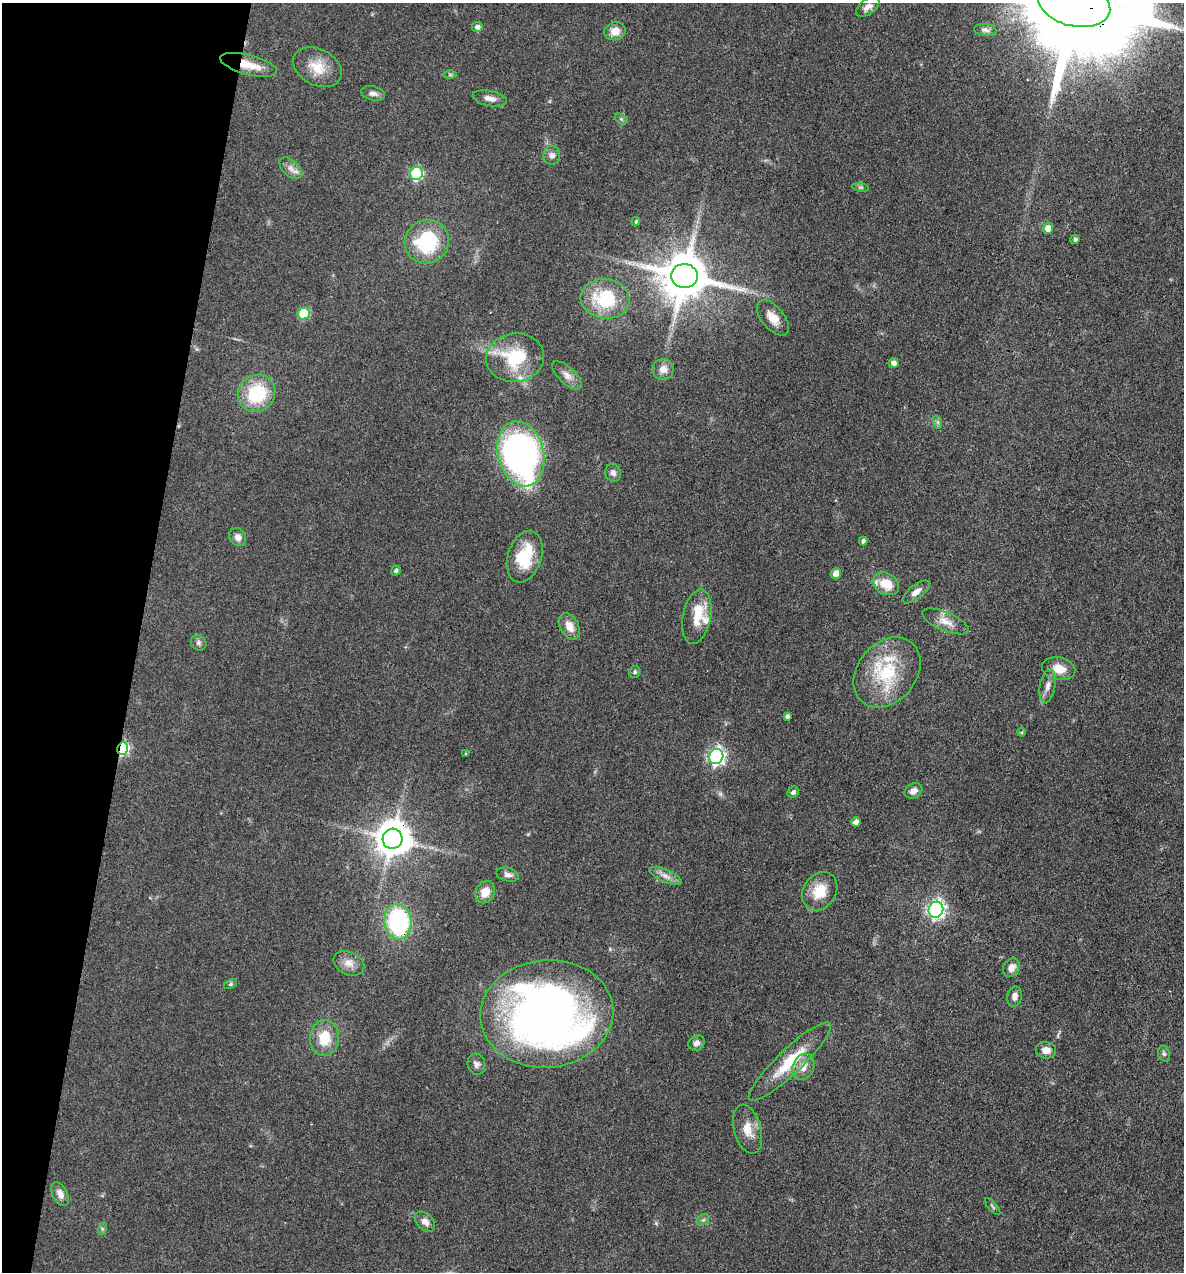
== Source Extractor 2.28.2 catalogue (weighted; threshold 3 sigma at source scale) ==
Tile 9 of 4 x 4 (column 1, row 3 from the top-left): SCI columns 246-1427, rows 1272-2541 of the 5098 x 5081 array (HDU 1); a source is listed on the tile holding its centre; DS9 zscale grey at full resolution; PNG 1186 x 1274 px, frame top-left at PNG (2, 3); each listed source drawn as its Kron ellipse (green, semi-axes under 4 px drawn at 4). Shown black and unused: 12% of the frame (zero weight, under 3 of 4 exposures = <1% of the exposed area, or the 3 px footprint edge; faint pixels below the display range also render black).
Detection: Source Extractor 2.28.2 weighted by HDU 2 'WHT'; one run over the whole footprint, this tile lists its part. Background 0.078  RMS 0.0068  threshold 0.0305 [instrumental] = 3 sigma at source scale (4.5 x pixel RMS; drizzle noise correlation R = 1.50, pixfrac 1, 0.05/0.05 arcsec/px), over >= 5 px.
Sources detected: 86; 1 too faint to see at this stretch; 1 inside a brighter object's white glare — neither listed nor drawn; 5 inside a brighter listed object's ellipse — not listed separately; the other 79 listed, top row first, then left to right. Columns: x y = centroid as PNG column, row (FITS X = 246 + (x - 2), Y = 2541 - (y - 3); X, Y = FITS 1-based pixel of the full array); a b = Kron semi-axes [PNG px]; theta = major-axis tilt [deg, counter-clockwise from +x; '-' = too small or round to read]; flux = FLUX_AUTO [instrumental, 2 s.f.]
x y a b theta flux
1074 3 37 22 -14 26000
868 7 13 7 35 3.5
477 27 5 5 - 2.4
985 30 11 6 -6 2.3
615 31 11 9 15 7
249 65 29 9 -14 13
317 67 26 18 -28 15
450 75 7 4 0 1.1
373 93 12 7 -12 3
490 98 17 7 -11 4.6
621 119 7 4 -33 1.2
552 155 9 8 - 3.1
290 168 13 7 -45 4.1
416 174 7 6 - 83
861 187 8 4 -8 1.1
636 222 4 3 - 0.88
1048 228 6 5 - 5.8
1075 239 5 4 - 1.4
427 242 22 21 - 47
684 276 13 12 - 3400
605 299 24 19 -8 37
304 314 6 6 - 41
773 318 21 11 -50 8.7
515 358 29 24 7 40
894 363 5 5 - 3.1
663 369 11 10 - 5.2
567 375 19 8 -43 5.1
257 393 19 18 - 37
937 422 7 4 -71 1.4
521 454 33 23 -76 270
613 473 9 7 -76 2.8
238 537 9 8 - 3.8
863 541 4 4 - 2
525 557 26 16 72 26
396 571 5 4 - 1.5
836 574 5 5 - 6.3
886 584 13 10 -33 14
916 592 16 6 39 4.4
697 617 27 14 79 14
945 621 25 9 -22 7.6
569 626 14 9 -60 7.3
199 643 8 7 - 2
1059 669 17 11 -11 10
635 672 6 5 - 1.3
887 672 39 29 50 42
1048 686 17 7 79 4.7
787 716 4 3 - 1.7
1022 732 4 3 - 0.67
123 749 6 5 - 83
466 754 4 3 - 0.79
716 756 8 7 - 210
913 791 9 7 32 3.8
793 792 6 5 - 1.9
856 822 5 4 - 3.6
393 839 10 9 - 1600
508 875 11 7 -14 2.7
666 876 17 6 -24 4.6
820 891 20 16 57 15
485 892 11 9 63 8.2
936 910 8 7 - 240
398 922 18 13 -82 85
349 963 16 11 -25 6
1011 968 9 8 - 4.5
231 984 7 4 27 1
1014 996 10 7 77 3.8
547 1014 66 54 5 400
324 1038 18 14 87 17
696 1043 9 7 37 2.9
1046 1050 10 8 -6 5.3
1164 1054 8 6 -75 1.7
790 1062 55 12 44 27
476 1064 10 9 - 2.9
803 1067 14 10 62 7
748 1129 25 13 -75 10
60 1194 13 7 -63 4.5
993 1207 10 4 -49 1.2
703 1220 6 5 - 1.4
425 1222 12 8 -44 4.1
102 1229 6 4 72 1
Overlapping masked pixels (flux is a lower limit): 6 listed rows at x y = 1074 3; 249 65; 123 749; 393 839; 398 922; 547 1014
Isophote crosses this tile's border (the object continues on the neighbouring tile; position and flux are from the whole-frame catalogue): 1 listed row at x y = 1074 3